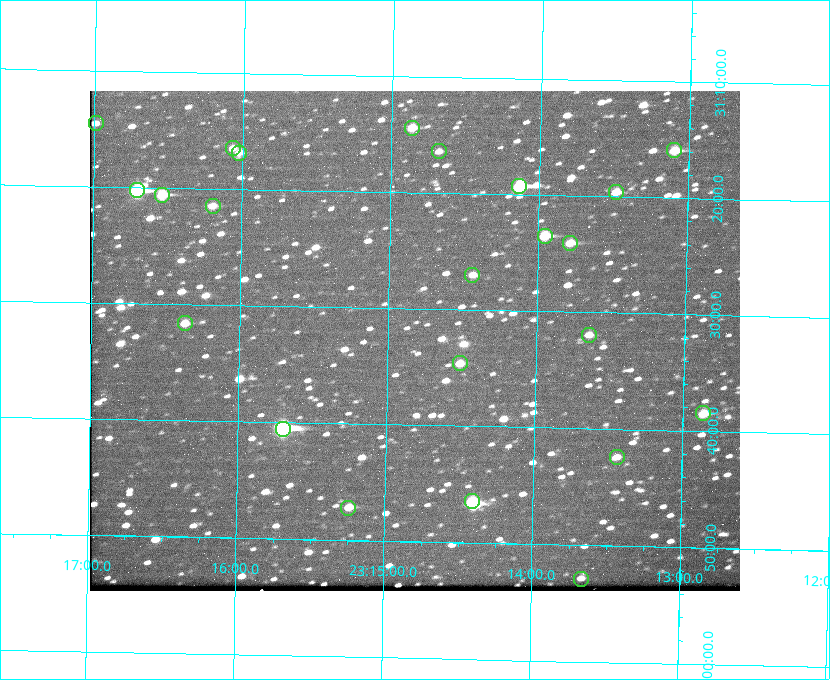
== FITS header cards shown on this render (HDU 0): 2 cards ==
NAXIS1  =                  650 / Width of table row in bytes
NAXIS2  =                  500 / Number of rows in table

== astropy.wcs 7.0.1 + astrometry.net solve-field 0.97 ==
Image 650 x 500 px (HDU 0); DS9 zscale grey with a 90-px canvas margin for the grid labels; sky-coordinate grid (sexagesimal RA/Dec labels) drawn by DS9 from the SOLVED WCS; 23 Tycho-2 reference stars matched to detected sources circled (green)
Header WCS: none
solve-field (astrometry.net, Tycho-2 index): SOLVED blind (the file carries no WCS)
Solved WCS: RA---TAN-SIP/DEC--TAN-SIP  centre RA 23:14:49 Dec +31:33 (348.70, +31.55 deg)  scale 5.17 arcsec/px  FOV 56.0' x 43.0'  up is +179 deg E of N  parity flipped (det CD > 0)
(file carries no celestial WCS; the grid is the blind solution)
Tycho-2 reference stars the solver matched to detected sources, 23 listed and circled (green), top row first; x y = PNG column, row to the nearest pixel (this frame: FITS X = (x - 92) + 1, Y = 500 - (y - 91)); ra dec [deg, ICRS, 3 dp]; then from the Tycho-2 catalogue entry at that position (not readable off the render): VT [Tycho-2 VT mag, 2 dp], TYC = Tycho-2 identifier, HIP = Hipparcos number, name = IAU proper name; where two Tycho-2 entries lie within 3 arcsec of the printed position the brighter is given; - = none
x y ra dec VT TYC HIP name
98 123 349.247 +31.243 11.65 2752-184-1 - -
414 128 348.716 +31.241 10.71 2751-1879-1 - -
235 148 349.017 +31.275 11.37 2752-138-1 - -
676 150 348.274 +31.265 10.04 2751-1349-1 - -
441 151 348.670 +31.274 11.52 2751-699-1 - -
241 153 349.005 +31.281 11.69 2752-129-1 - -
521 186 348.533 +31.321 8.95 2751-241-1 - -
139 190 349.176 +31.338 8.87 2752-38-1 - -
618 192 348.371 +31.327 10.64 2751-1121-1 - -
164 195 349.134 +31.344 10.32 2752-30-1 - -
215 206 349.049 +31.358 11.45 2752-14-1 - -
547 236 348.489 +31.392 10.19 2751-871-1 - -
572 243 348.446 +31.401 10.83 2751-661-1 - -
474 275 348.609 +31.450 11.66 2751-603-1 - -
187 323 349.092 +31.527 11.51 2752-227-1 - -
591 335 348.411 +31.532 11.57 2751-1753-1 - -
462 363 348.628 +31.577 11.53 2751-2055-1 - -
705 413 348.216 +31.641 10.50 2751-2059-1 - -
285 429 348.924 +31.676 7.66 2752-472-1 114838 -
619 457 348.359 +31.706 12.06 2751-1215-1 - -
474 501 348.603 +31.774 10.34 2751-877-1 - -
350 508 348.810 +31.787 10.96 2752-75-1 - -
583 579 348.416 +31.882 12.05 2755-227-1 - -